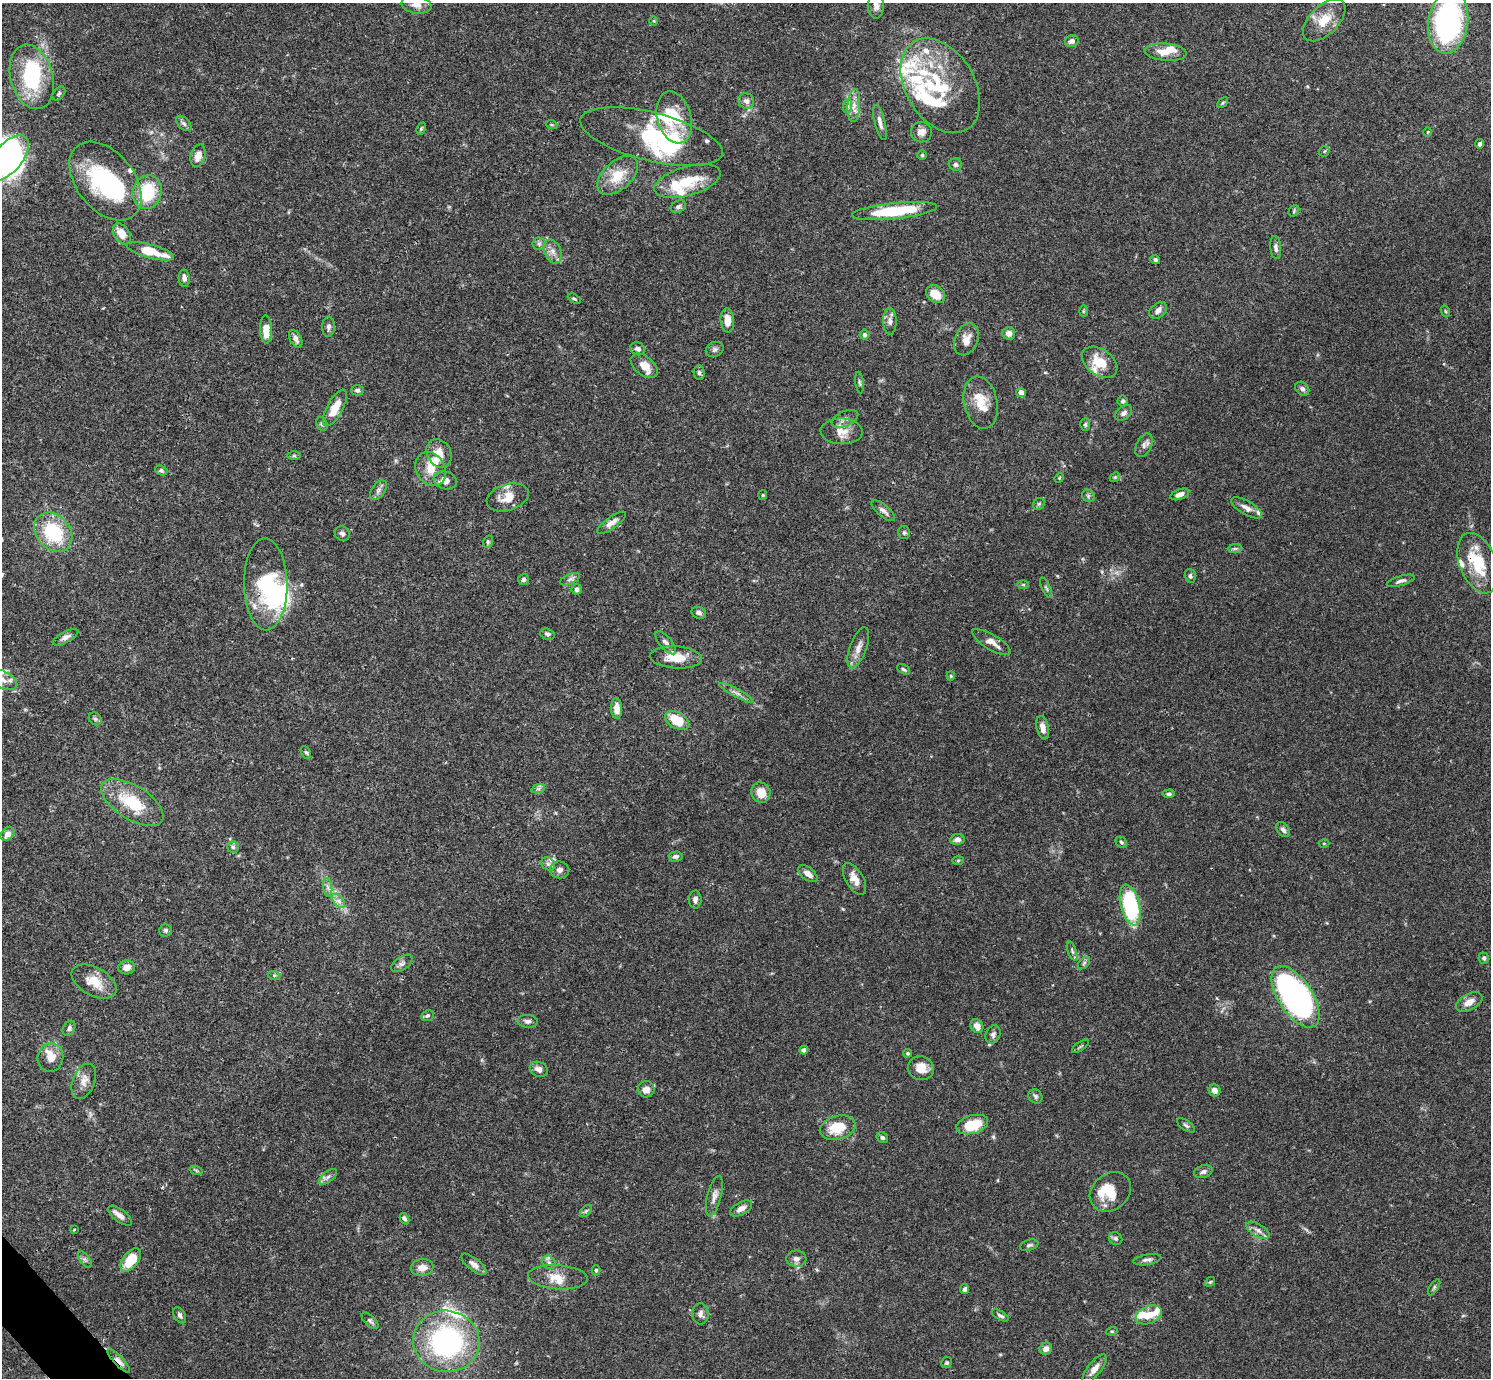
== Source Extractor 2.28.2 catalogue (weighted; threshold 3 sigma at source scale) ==
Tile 7 of 4 x 4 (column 3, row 2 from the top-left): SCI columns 2980-4468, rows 2909-4284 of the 5961 x 5958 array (HDU 1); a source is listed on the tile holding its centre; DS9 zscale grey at full resolution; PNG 1493 x 1380 px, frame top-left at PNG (2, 3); each listed source drawn as its Kron ellipse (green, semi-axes under 4 px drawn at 4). Shown black and unused: <1% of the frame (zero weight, under 3 of 4 exposures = <1% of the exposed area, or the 3 px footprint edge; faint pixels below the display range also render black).
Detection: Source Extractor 2.28.2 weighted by HDU 2 'WHT'; one run over the whole footprint, this tile lists its part. Background 0.0692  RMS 0.0032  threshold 0.0144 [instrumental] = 3 sigma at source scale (4.5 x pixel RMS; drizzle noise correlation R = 1.50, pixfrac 1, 0.05/0.05 arcsec/px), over >= 5 px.
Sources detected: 241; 7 inside a brighter object's white glare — neither listed nor drawn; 30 inside a brighter listed object's ellipse — not listed separately; the other 204 listed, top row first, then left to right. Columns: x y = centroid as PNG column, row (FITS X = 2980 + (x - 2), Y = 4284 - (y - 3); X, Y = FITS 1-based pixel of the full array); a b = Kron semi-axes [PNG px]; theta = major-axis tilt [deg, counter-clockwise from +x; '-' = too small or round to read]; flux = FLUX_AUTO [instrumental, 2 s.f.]
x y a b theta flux
416 5 15 9 -10 2.6
876 5 13 8 89 1.9
1324 20 26 14 45 6.6
653 21 4 4 - 0.36
1448 22 32 20 82 75
1072 41 7 6 - 1.4
1166 52 21 8 -5 4.6
32 77 33 21 -74 26
940 86 51 34 -59 26
59 94 8 5 50 0.58
746 101 8 7 - 1.3
1223 103 6 4 45 0.43
847 106 7 4 88 0.8
854 106 17 6 85 2.6
674 117 26 17 -75 13
880 122 18 5 -76 1.8
184 123 9 5 -45 0.94
552 125 6 3 -18 0.34
421 129 6 4 64 0.41
921 132 10 10 - 2.1
1428 132 5 3 - 0.28
651 137 73 24 -14 28
1480 144 5 4 - 0.82
1324 151 6 4 47 0.4
922 155 4 4 - 0.42
198 156 11 7 74 2.7
8 158 28 14 49 48
956 164 6 6 - 0.76
618 175 24 14 42 7.8
105 181 45 28 -51 35
687 181 34 14 16 11
147 192 17 14 75 14
678 207 8 5 27 0.78
895 211 43 8 6 19
1294 211 6 5 - 0.48
122 234 11 7 -57 4.1
539 244 7 6 - 0.82
1276 248 12 5 -84 1.2
150 251 24 6 -15 9.6
553 252 12 8 -67 2.2
1155 260 5 4 - 0.69
184 278 8 5 -87 1.3
936 294 10 8 -38 5
574 299 7 3 -29 0.43
1158 310 10 7 38 1.6
1083 311 6 4 89 0.34
1445 311 6 3 -71 0.37
727 320 12 6 -86 3.5
890 321 13 6 -89 1.6
329 327 10 6 86 1.1
266 329 14 6 -89 4.4
1009 333 6 6 - 1.7
864 335 5 5 - 0.77
296 339 10 6 -63 1.4
966 339 16 11 67 3.3
638 349 8 6 -24 1.2
715 349 9 7 24 0.95
1100 362 19 13 -35 7.3
644 366 15 9 -39 3.5
699 373 7 5 -88 0.74
859 383 11 3 -82 0.57
1302 389 8 6 -45 1.1
357 390 6 5 - 0.76
1021 392 5 4 - 1.9
1123 401 5 5 - 0.71
981 403 26 16 -78 7
335 408 20 8 61 5.7
1124 413 10 6 41 1.3
845 419 14 7 23 1.7
322 424 7 5 -62 0.63
1085 424 6 5 - 0.54
842 431 21 13 -2 4
1144 445 12 7 63 1.4
439 453 15 11 -61 3.9
294 456 6 4 0 0.44
431 469 18 14 -60 5
161 470 6 5 - 0.66
1115 477 5 4 - 0.42
1059 478 5 4 - 0.31
445 480 12 8 -17 2.4
378 490 11 6 54 1.2
1180 494 10 5 20 1.6
763 495 5 4 - 0.35
1088 496 7 5 -47 0.73
508 497 22 13 18 5.3
1039 504 6 5 - 0.56
1246 508 17 7 -31 2.1
883 511 14 5 -40 1.4
612 523 17 6 36 2.1
53 532 21 16 -48 20
904 533 6 6 - 0.7
342 534 8 7 - 0.93
488 542 6 5 - 0.49
1235 548 7 4 1 0.69
1478 563 31 18 -69 12
1190 576 7 5 -74 0.66
523 579 6 5 - 0.77
570 579 10 5 24 0.94
1401 581 14 5 17 1.2
266 584 46 21 -89 26
1023 584 6 4 0 0.42
1046 588 11 4 -65 0.62
577 589 5 5 - 1.1
699 613 7 5 -19 1.2
547 634 7 5 -18 0.74
65 637 14 5 27 1.5
991 642 22 7 -31 3.2
666 643 14 6 -49 1.5
858 648 21 8 70 2.8
676 657 26 11 -4 6.2
903 669 7 4 -31 0.56
951 676 4 4 - 0.35
2 679 16 8 -28 2.6
736 693 19 3 -28 1.4
617 709 10 5 -89 2.9
95 719 7 5 -45 0.6
677 720 13 8 -30 8
1043 728 12 6 -78 2.4
306 752 7 4 -61 0.58
538 789 7 4 18 0.64
761 792 10 9 - 4.5
1169 794 6 4 4 0.8
132 802 35 17 -32 14
1283 830 8 6 -53 1.1
8 834 8 6 48 1.9
957 839 7 5 7 1.5
1121 842 6 5 - 0.66
1324 843 5 3 - 0.28
233 847 6 5 - 0.78
676 856 7 5 5 0.92
958 860 6 4 2 0.39
548 864 7 6 - 1.1
560 870 9 8 - 1.5
808 874 11 6 -39 2.3
854 879 17 8 -60 3
328 887 9 4 -81 1.1
695 899 9 6 -90 1.2
338 901 8 5 -47 1.2
1130 905 21 9 -76 34
165 930 6 6 - 0.72
1072 951 10 4 -70 0.73
1484 958 6 5 - 0.73
402 963 12 6 32 1.1
1084 963 7 4 46 0.62
127 967 8 7 - 2.6
274 975 6 4 -18 0.43
94 982 24 14 -30 6.4
1296 997 35 17 -57 130
1469 1002 14 8 28 2.8
427 1016 6 5 - 0.64
528 1021 10 6 -4 1.1
977 1026 7 6 - 2.5
69 1028 8 5 58 0.92
993 1034 9 7 66 1.1
1080 1046 10 2 35 0.4
804 1050 4 4 - 1.8
908 1053 4 4 - 0.47
50 1058 14 13 - 3.8
921 1068 13 12 - 4.1
539 1069 9 7 -26 1.7
84 1081 19 11 68 3.1
646 1089 8 8 - 2.3
1215 1090 6 5 - 1.6
1035 1096 7 6 - 0.78
972 1125 16 9 16 9.5
1186 1125 10 5 -34 0.73
838 1128 18 11 16 8.7
882 1137 6 5 - 0.78
196 1170 7 4 -19 0.47
1203 1172 9 6 17 1.1
328 1177 10 5 38 0.99
1110 1192 22 18 39 7.7
714 1196 21 7 76 2
741 1209 12 6 29 1.9
586 1211 7 4 45 0.58
120 1216 14 6 -37 1.8
404 1219 6 4 -61 0.66
74 1230 3 2 - 0.27
1258 1230 13 6 -30 1.7
1116 1238 7 6 - 0.72
1029 1245 9 5 16 0.71
796 1259 10 8 3 1.5
85 1260 9 4 -54 0.86
131 1260 13 7 53 9.4
1147 1260 14 5 9 1.2
549 1262 7 6 - 0.96
474 1264 15 6 -39 1.7
422 1268 11 8 8 2.6
596 1270 5 4 - 0.49
558 1277 30 12 -4 5.1
1210 1282 5 4 - 0.42
1434 1287 9 3 57 0.55
964 1289 5 4 - 0.85
700 1314 10 8 -86 1.4
180 1315 8 5 -60 0.9
1000 1315 10 4 -31 0.77
1149 1315 14 8 23 4.1
370 1321 11 5 -45 0.86
1112 1331 6 3 17 0.39
446 1341 33 30 -9 57
1046 1349 6 6 - 1.3
119 1361 15 4 -47 2.1
946 1363 6 5 - 0.53
1094 1369 17 7 51 2.4
Overlapping masked pixels (flux is a lower limit): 3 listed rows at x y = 1478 563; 266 584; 119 1361
Isophote crosses this tile's border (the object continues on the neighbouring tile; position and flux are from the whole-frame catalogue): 6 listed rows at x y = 416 5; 876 5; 1324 20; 1448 22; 8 158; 2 679